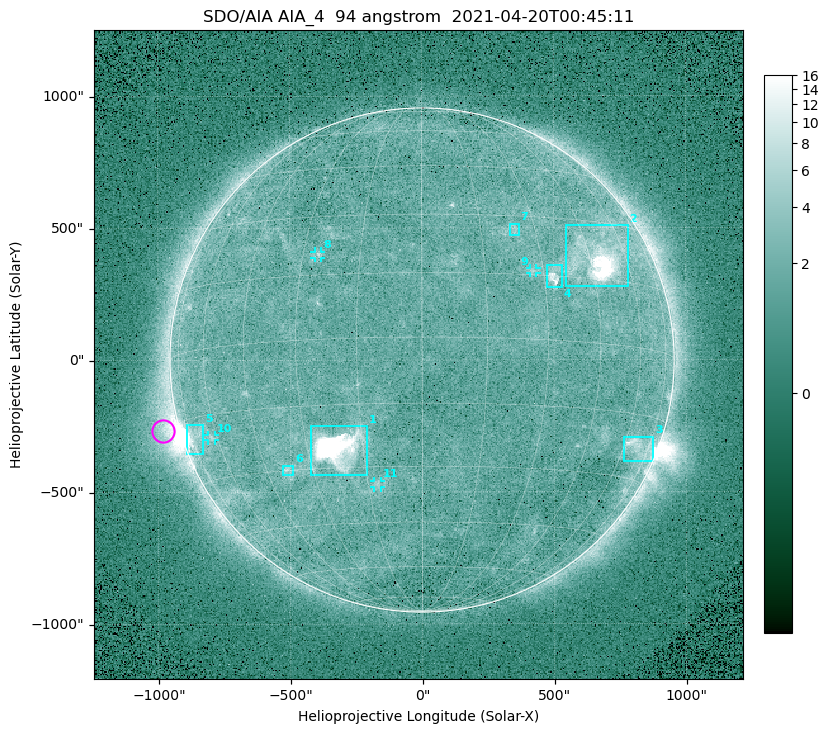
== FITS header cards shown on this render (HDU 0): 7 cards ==
TELESCOP= 'SDO/AIA '
INSTRUME= 'AIA_4   '
WAVELNTH=                   94
WAVEUNIT= 'angstrom'
DATE-OBS= '2021-04-20T00:45:11.13'
CTYPE1  = 'HPLN-TAN'
CTYPE2  = 'HPLT-TAN'

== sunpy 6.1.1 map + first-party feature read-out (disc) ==
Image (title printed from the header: SDO/AIA AIA_4  94 angstrom  2021-04-20T00:45:11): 512 x 512 px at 4.8 arcsec/px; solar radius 955 arcsec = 199 px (full disc in frame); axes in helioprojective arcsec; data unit not stated in the header (colour bar unlabelled)
Orientation: roll -0.138 deg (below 1 deg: not rotated)
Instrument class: DISC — disc imager (sunpy class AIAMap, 94 A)
Bright regions (active regions / flare kernels): reference = the median radial profile (limb darkening/brightening removed); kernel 5 px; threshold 5 sigma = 2.43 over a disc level ~1.71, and >= 1.15x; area >= 9 px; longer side >= 5 px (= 24 arcsec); searched inside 0.97 R_sun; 11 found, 11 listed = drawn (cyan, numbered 1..; 4 of them under ~33 arcsec drawn as corner ticks so the feature stays visible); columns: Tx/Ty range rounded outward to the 10 arcsec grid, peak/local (2 s.f.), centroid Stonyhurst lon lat
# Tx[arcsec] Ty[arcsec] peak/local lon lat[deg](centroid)
1 -420..-210 -440..-250 273 -22 -25
2 540..780 280..510 24 +48 +20
3 760..880 -390..-290 4.6 +67 -22
4 470..530 270..360 5.7 +33 +15
5 -900..-830 -360..-240 7 -72 -19
6 -530..-490 -440..-400 3.3 -38 -30
7 330..370 470..520 2.8 +24 +26
8 -410..-380 390..410 2.8 -26 +20
9 410..440 330..350 2.6 +27 +16
10 -810..-780 -300..-280 2.8 -63 -20
11 -180..-160 -480..-450 3 -12 -34
Off-limb structures (1.02-1.3 R_sun): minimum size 50 px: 10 found; the strongest spans PA ~90..115 deg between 1.02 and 1.2 R_sun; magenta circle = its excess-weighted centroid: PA ~105 deg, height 1.06 R_sun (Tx ~-980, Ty ~-270 arcsec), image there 4.2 x the reference